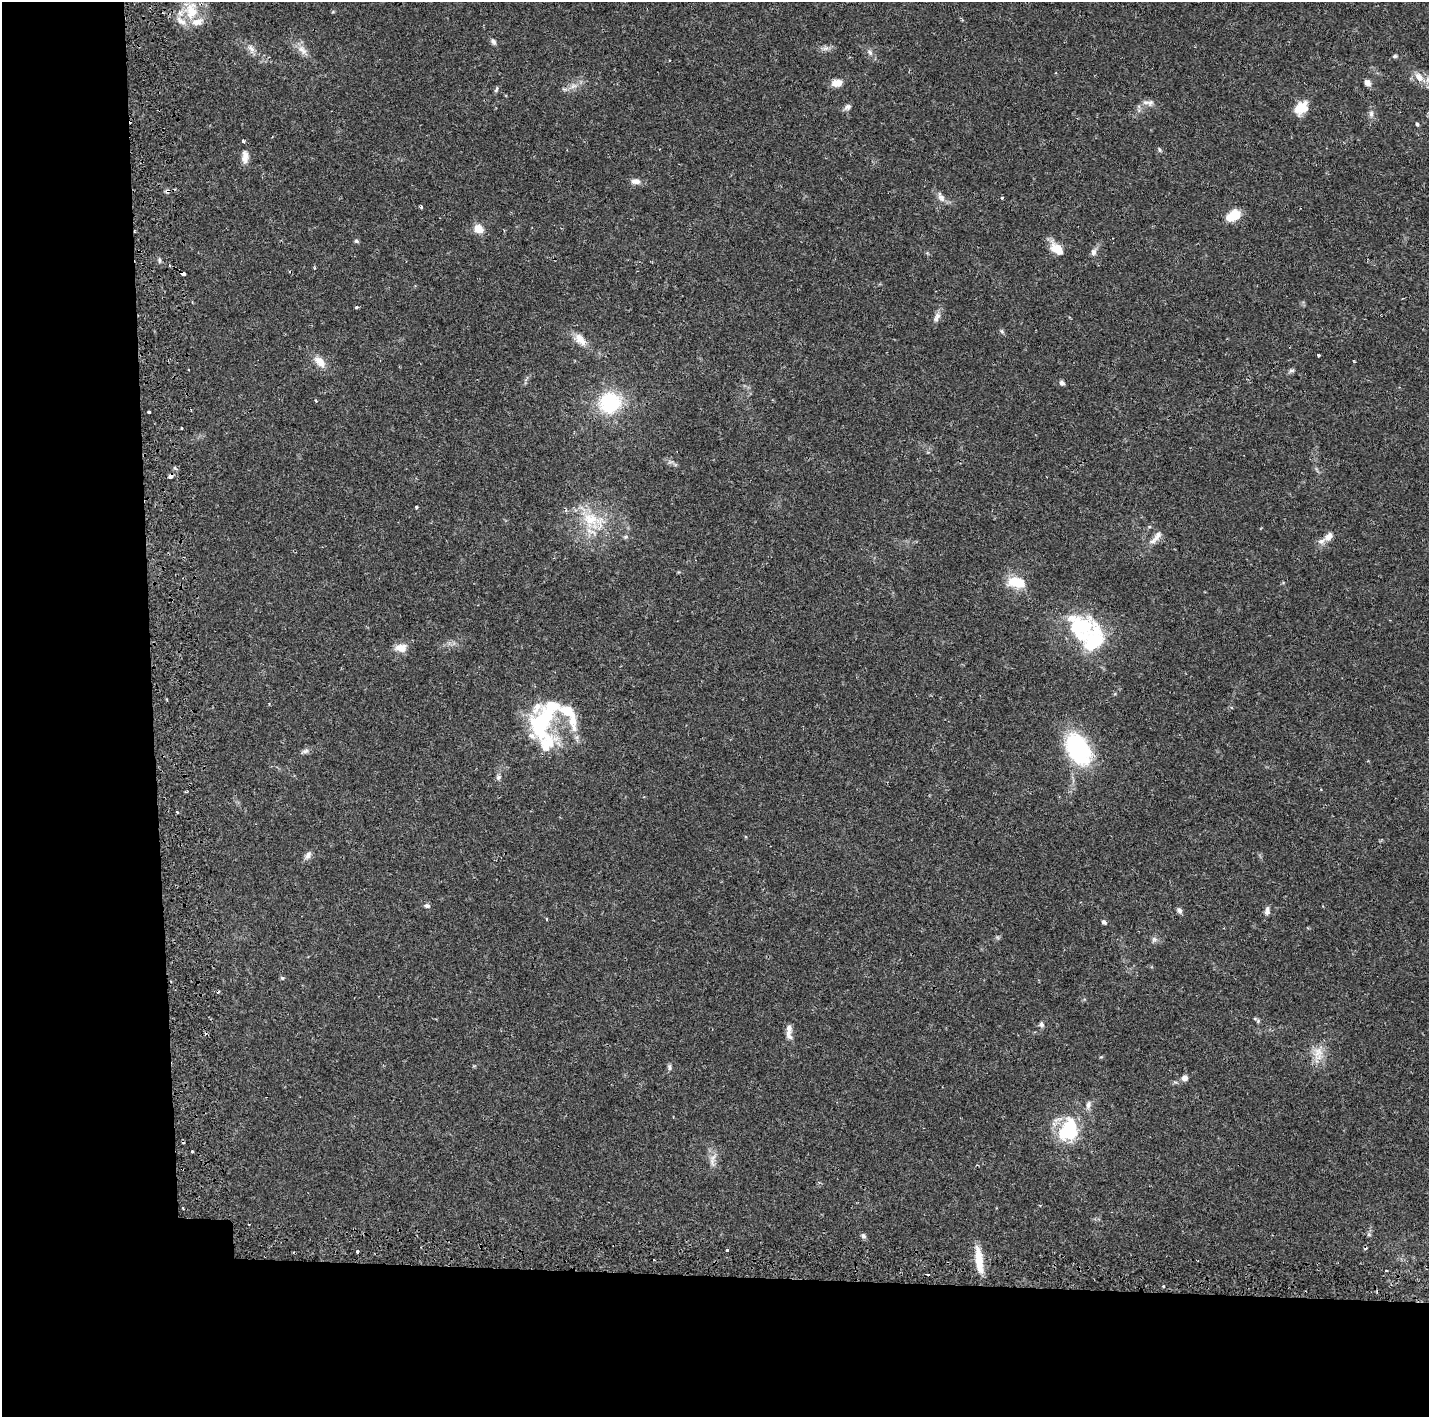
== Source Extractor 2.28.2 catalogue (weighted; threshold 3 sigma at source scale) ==
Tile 7 of 3 x 3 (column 1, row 3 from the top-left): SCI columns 223-1649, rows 128-1542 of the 4778 x 4489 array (HDU 1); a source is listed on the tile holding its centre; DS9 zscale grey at full resolution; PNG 1431 x 1419 px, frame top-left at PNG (2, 2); no overlay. Shown black and unused: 19% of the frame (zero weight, under 2 of 3 exposures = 4% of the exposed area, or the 3 px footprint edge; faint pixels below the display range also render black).
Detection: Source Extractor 2.28.2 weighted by HDU 2 'WHT'; one run over the whole footprint, this tile lists its part. Background 0.0505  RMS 0.0035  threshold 0.0159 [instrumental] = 3 sigma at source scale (4.5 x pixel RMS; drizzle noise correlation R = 1.50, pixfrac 1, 0.0396/0.0396 arcsec/px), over >= 5 px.
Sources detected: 103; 4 inside a brighter object's white glare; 7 cosmic-ray / hot-pixel residue — not listed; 9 inside a brighter listed object's ellipse — not listed separately; the other 83 listed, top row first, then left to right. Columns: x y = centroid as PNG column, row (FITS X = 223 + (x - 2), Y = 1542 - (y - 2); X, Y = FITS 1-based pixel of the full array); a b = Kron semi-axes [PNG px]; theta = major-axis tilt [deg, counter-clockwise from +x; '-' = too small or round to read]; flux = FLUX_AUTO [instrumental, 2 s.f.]
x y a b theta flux
191 11 27 19 86 10
493 41 8 6 -53 1.1
251 48 14 7 -54 2.1
825 48 9 6 20 1.3
302 50 17 9 -44 3.1
870 52 9 6 -46 1.2
1395 56 6 4 15 0.58
1419 77 15 9 -43 4.2
837 83 12 8 9 3.3
1367 83 8 6 -51 1.7
573 86 12 6 19 2.1
496 90 8 4 63 0.64
1150 103 9 8 - 1.6
847 107 11 7 24 1.2
1301 108 17 13 39 6.2
1371 114 10 6 90 1.3
1417 124 5 4 - 0.45
1159 150 7 3 -81 0.49
245 157 18 9 90 2.8
635 181 11 7 -5 2.2
167 191 6 5 - 0.79
941 198 13 8 -50 1.9
1002 198 3 3 - 0.8
421 207 3 3 - 0.84
1233 216 15 9 33 8.9
479 229 9 7 -41 5.1
356 241 6 4 -16 0.56
1057 249 16 10 -38 6
1093 252 10 7 77 1.3
159 260 7 4 -82 0.69
183 273 4 3 - 2.7
357 307 4 3 - 0.68
937 317 14 8 64 1.9
1002 331 7 5 -60 0.59
580 339 21 11 -44 4.2
1318 355 3 3 - 0.43
319 362 18 10 -45 3.9
1291 370 8 5 28 0.79
1062 383 6 6 - 1
316 401 4 3 - 0.29
610 403 22 21 - 25
149 412 3 3 - 2.4
182 428 3 3 - 0.48
170 476 4 3 - 4.7
416 507 3 3 - 0.6
593 521 41 23 -23 18
1329 536 12 7 52 2.4
1153 541 14 8 40 2.1
1017 582 19 10 -8 10
1083 627 33 28 38 21
401 648 14 10 -4 3.8
569 714 45 16 -60 12
539 729 50 26 -65 25
1078 749 26 17 -59 46
305 751 10 6 23 1.1
498 777 7 7 - 0.93
186 792 3 3 - 0.44
177 812 3 2 - 0.49
308 855 12 7 58 1.5
427 906 8 5 -9 1
1179 910 7 6 - 1.1
1267 911 11 6 84 1.4
547 919 4 3 - 0.32
1104 922 5 4 - 1.1
1154 939 9 8 - 1.1
282 978 5 4 - 0.54
1258 1021 6 6 - 0.62
1041 1024 7 6 - 0.87
789 1035 15 8 -73 2
1318 1052 16 14 -80 4.9
669 1067 8 5 -74 0.81
1184 1078 9 8 - 1.6
1088 1105 12 7 78 1.6
1068 1130 29 22 69 21
192 1152 3 3 - 0.68
712 1162 15 7 -77 2.3
183 1208 4 2 - 0.33
249 1224 2 2 - 0.25
863 1236 7 6 - 0.9
727 1250 3 3 - 1.4
357 1252 3 3 - 1.2
978 1257 32 9 -80 7.7
1386 1271 3 2 - 0.65
Overlapping masked pixels (flux is a lower limit): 3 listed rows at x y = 167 191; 183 273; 170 476
Isophote crosses this tile's border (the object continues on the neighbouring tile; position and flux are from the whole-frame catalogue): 1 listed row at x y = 1419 77